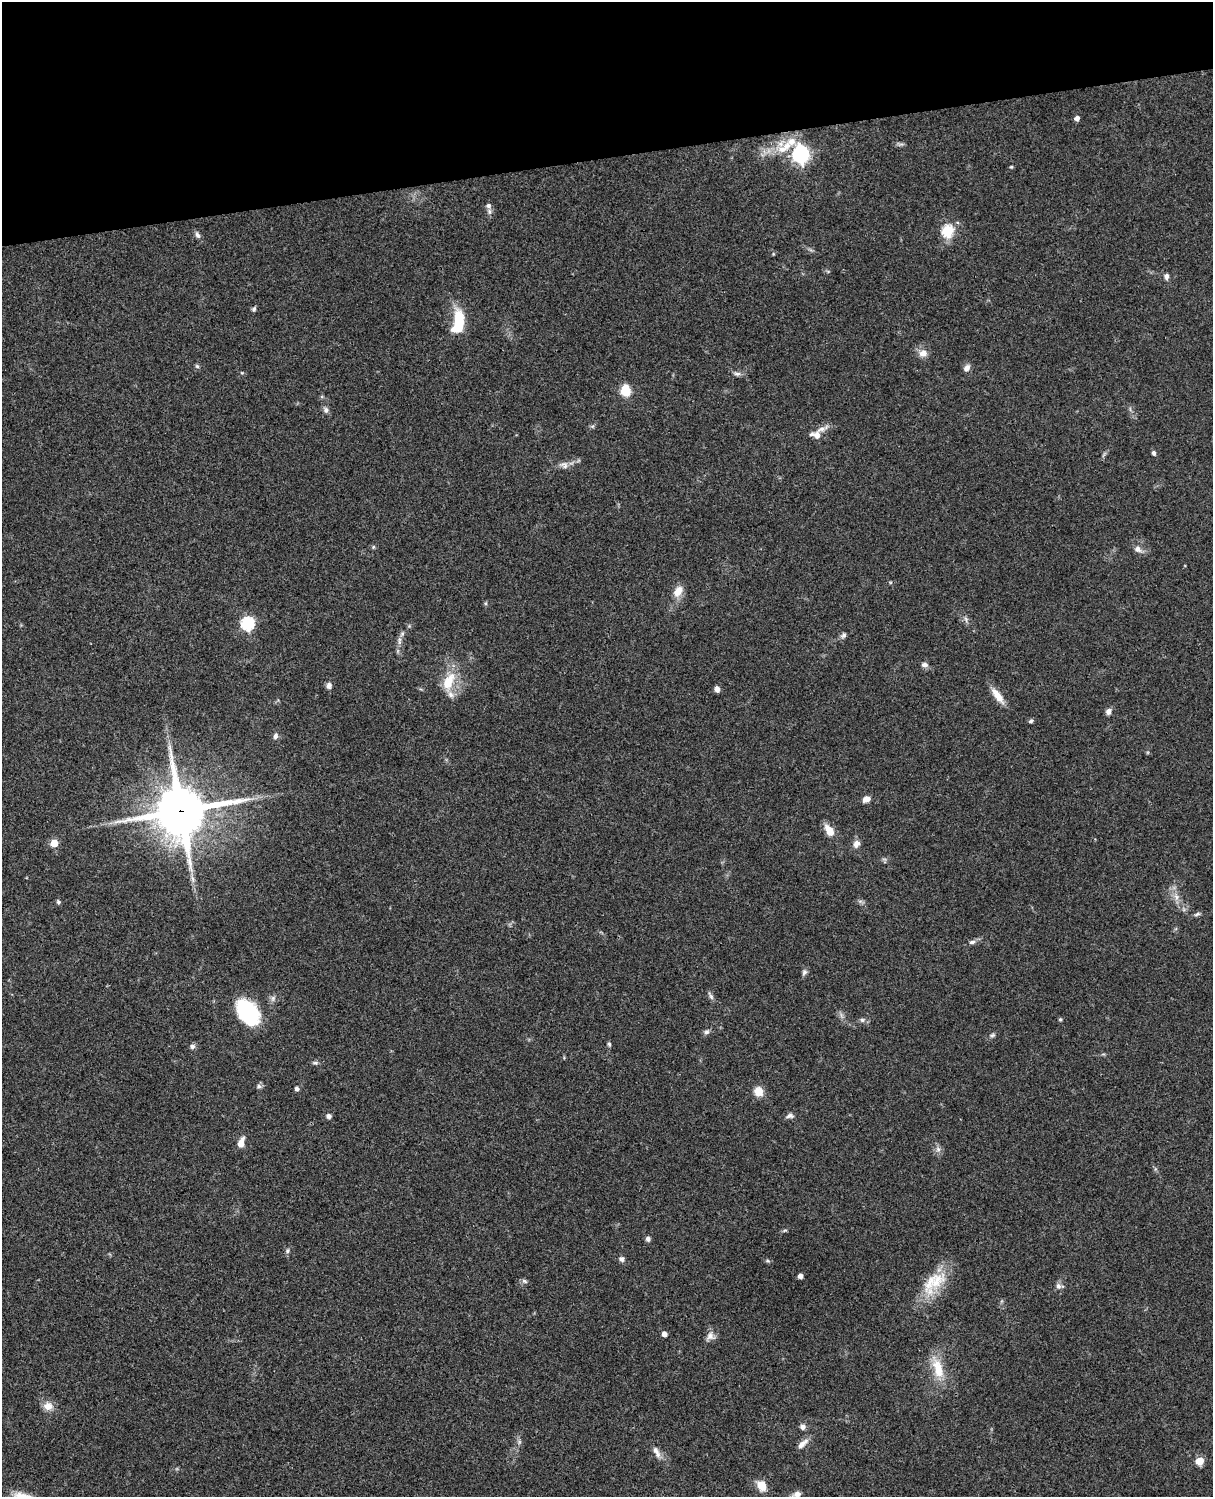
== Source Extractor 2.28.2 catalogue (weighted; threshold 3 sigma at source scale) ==
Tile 3 of 4 x 3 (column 3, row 1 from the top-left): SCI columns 2546-3756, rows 3268-4762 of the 5087 x 4926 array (HDU 1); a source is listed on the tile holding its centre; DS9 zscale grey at full resolution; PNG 1215 x 1499 px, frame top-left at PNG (2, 2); no overlay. Shown black and unused: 10% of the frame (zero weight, under 3 of 4 exposures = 6% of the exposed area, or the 3 px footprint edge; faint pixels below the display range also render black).
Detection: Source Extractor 2.28.2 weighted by HDU 2 'WHT'; one run over the whole footprint, this tile lists its part. Background 0.0811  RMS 0.0059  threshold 0.0265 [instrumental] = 3 sigma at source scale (4.5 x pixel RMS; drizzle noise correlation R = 1.50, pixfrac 1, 0.05/0.05 arcsec/px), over >= 5 px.
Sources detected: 86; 1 long thin detection or spike segment (spike, bleed or trail) — not listed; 3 inside a brighter listed object's ellipse — not listed separately; the other 82 listed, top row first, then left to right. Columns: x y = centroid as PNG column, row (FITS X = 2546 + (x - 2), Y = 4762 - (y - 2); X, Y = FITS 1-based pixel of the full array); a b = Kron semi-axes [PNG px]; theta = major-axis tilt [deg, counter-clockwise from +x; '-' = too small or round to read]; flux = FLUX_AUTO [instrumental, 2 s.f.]
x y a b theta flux
1077 118 5 4 - 2.9
787 146 16 11 61 8.3
800 154 7 7 - 200
1011 167 4 3 - 0.71
489 206 9 8 - 2.2
948 231 6 6 - 53
197 235 9 6 -62 1.9
773 254 5 4 - 0.59
1166 276 7 6 - 1.9
254 309 7 5 62 1.2
458 323 28 12 81 23
923 353 11 10 - 4.3
197 366 6 5 - 0.95
967 368 9 7 52 2.6
242 373 5 3 - 0.59
737 374 9 5 0 1.9
625 390 12 10 -86 11
326 410 8 6 -80 1.8
821 429 20 6 23 4.2
816 435 12 8 -16 4.6
1154 453 6 5 - 1.3
564 465 13 9 -19 3.1
373 547 5 5 - 0.74
1138 549 11 8 -36 3
678 591 16 10 59 6.1
966 619 8 5 -75 1.5
247 623 6 6 - 83
843 635 7 6 - 1.6
399 641 13 4 -88 2.4
924 665 9 6 1 1.9
448 682 26 13 65 15
329 685 8 6 82 2.2
717 689 6 5 - 2.5
997 696 23 8 -53 7.1
1108 711 8 6 59 2.4
1031 721 6 4 28 1.2
275 736 8 6 73 1.9
866 799 9 6 24 3.4
181 811 18 17 - 2600
829 830 13 8 -57 8
54 843 5 5 - 14
856 844 10 7 61 3.3
1176 897 9 6 -70 2.8
58 902 6 5 - 1
1197 914 10 4 21 1.3
972 942 8 5 15 1.8
804 972 8 6 62 1.6
711 996 12 4 -60 1.6
248 1012 30 20 -53 40
1060 1019 5 4 - 0.69
862 1020 6 6 - 1.3
707 1032 7 6 - 1.6
992 1035 8 5 9 1.2
609 1044 6 4 -87 0.98
192 1046 7 6 - 1.7
315 1063 8 5 -7 1.2
259 1086 7 6 - 1.5
297 1089 6 5 - 1.2
758 1091 13 12 - 5.5
329 1116 6 6 - 1.7
790 1116 11 6 10 1.9
241 1142 14 7 72 4
938 1149 7 6 - 1.9
648 1239 6 5 - 1.8
288 1251 7 6 - 1.3
621 1259 7 6 - 1.9
768 1261 6 4 -18 0.83
800 1276 4 4 - 3.1
524 1281 8 5 -28 1.3
937 1281 44 17 57 22
1058 1286 8 8 - 2.4
664 1334 4 4 - 3.5
710 1336 12 10 -32 3.4
938 1368 32 13 -73 14
48 1406 12 10 -7 5.4
802 1427 7 6 - 2.1
519 1442 7 4 72 1.1
802 1444 18 7 42 3.7
656 1451 12 7 -59 3.4
1199 1461 5 5 - 18
762 1486 11 9 -64 8
797 1494 13 6 23 3.4
Overlapping masked pixels (flux is a lower limit): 1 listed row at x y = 181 811
Isophote crosses this tile's border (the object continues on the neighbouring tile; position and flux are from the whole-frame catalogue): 1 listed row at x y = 797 1494